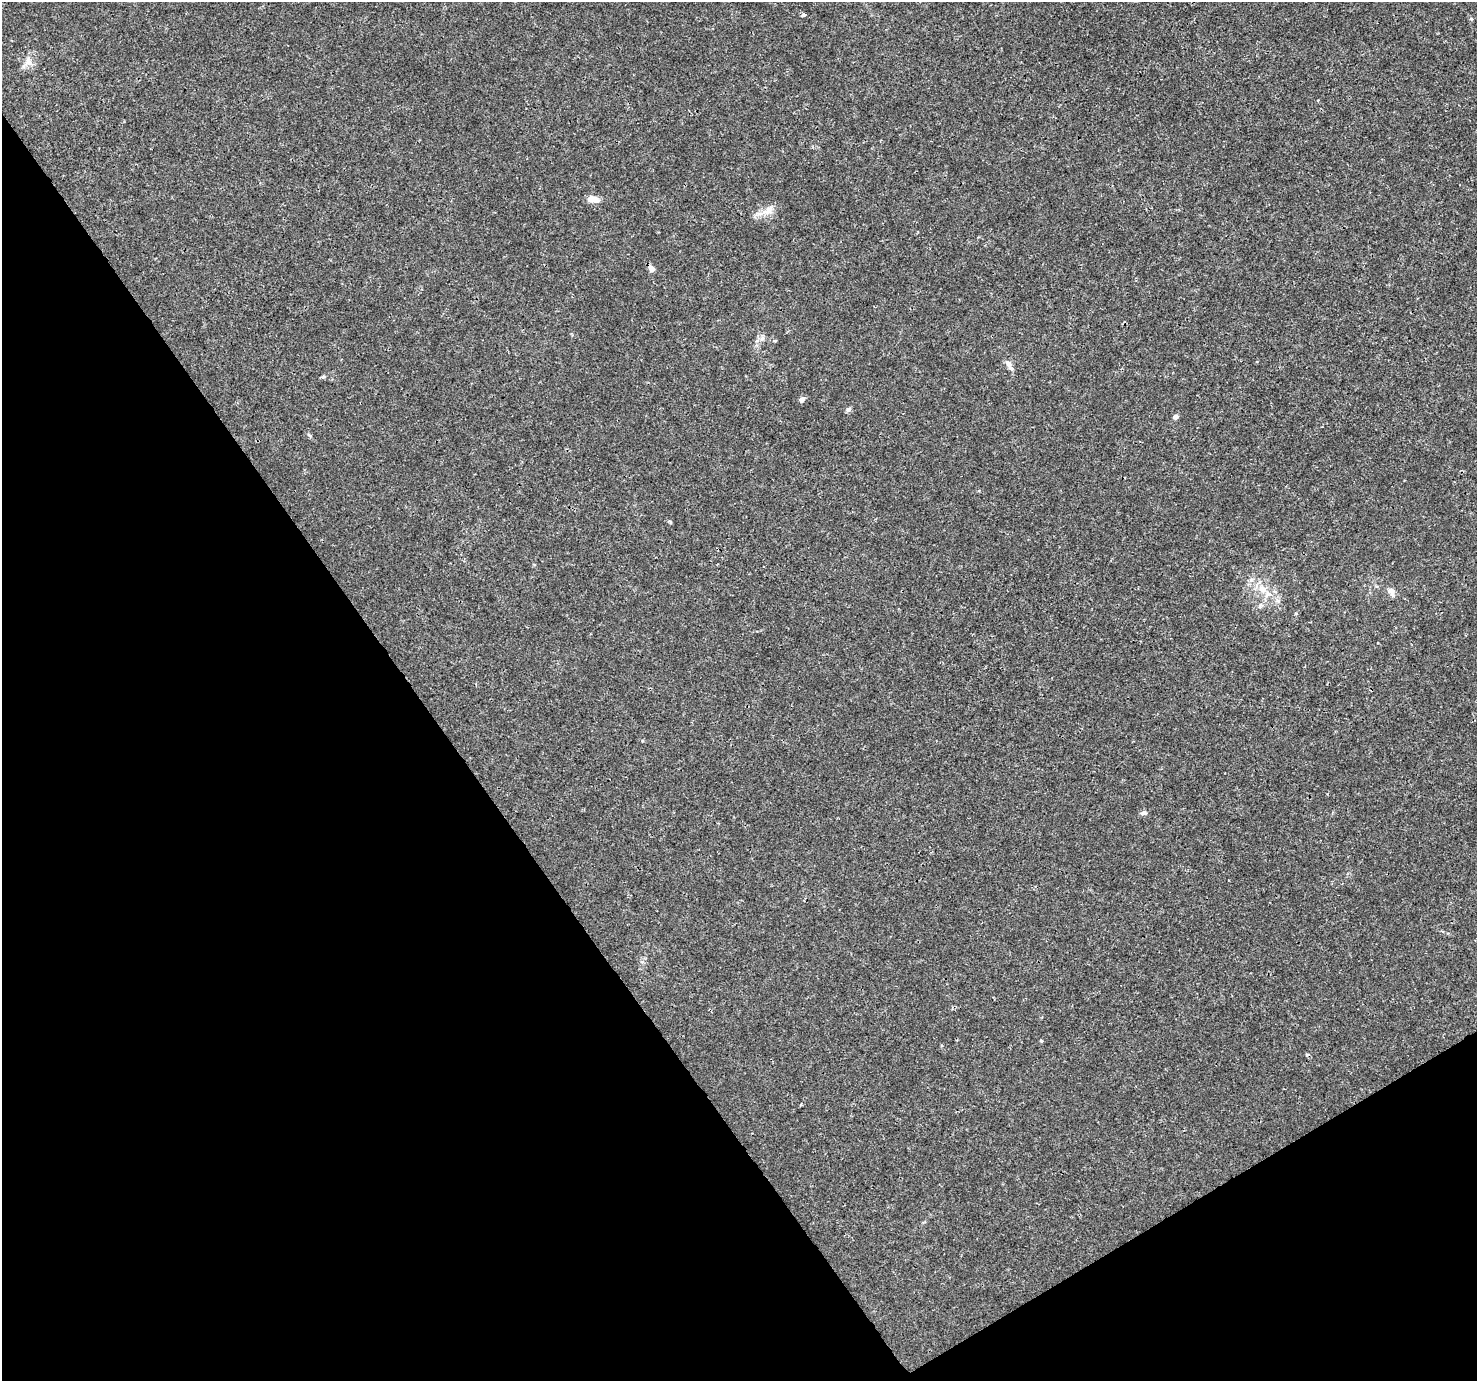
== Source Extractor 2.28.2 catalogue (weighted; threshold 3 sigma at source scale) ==
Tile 14 of 4 x 4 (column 2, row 4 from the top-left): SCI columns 1480-2954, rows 183-1561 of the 5904 x 5819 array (HDU 1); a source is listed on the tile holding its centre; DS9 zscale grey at full resolution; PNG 1479 x 1383 px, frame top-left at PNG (2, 2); no overlay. Shown black and unused: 33% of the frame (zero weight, under 3 of 4 exposures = <1% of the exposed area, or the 3 px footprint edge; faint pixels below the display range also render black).
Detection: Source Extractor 2.28.2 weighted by HDU 2 'WHT'; one run over the whole footprint, this tile lists its part. Background 0.00295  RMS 0.0011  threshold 0.00484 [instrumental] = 3 sigma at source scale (4.5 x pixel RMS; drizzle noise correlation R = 1.50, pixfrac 1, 0.0396/0.0396 arcsec/px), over >= 5 px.
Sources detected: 20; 1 cosmic-ray / hot-pixel residue — not listed; the other 19 listed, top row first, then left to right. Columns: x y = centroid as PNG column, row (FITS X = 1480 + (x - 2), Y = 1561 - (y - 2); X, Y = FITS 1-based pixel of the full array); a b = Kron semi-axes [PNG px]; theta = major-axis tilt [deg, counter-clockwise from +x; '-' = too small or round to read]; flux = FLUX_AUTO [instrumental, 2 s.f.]
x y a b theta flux
804 15 4 3 - 0.28
1471 19 5 4 - 0.13
28 62 15 10 -87 0.87
593 199 14 7 -8 0.94
769 210 19 10 37 1.1
651 268 7 5 -45 0.65
762 338 7 6 - 0.33
1008 364 11 7 -58 0.56
323 377 6 4 18 0.15
802 400 8 6 48 0.37
848 409 7 6 - 0.28
1175 417 5 5 - 0.42
1262 589 13 10 -49 1.3
1391 591 13 7 -68 0.6
1278 601 7 4 -19 0.22
1260 606 8 4 46 0.25
1296 614 5 3 - 0.11
1144 813 9 5 1 0.27
1041 1041 4 4 - 0.1
Overlapping masked pixels (flux is a lower limit): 1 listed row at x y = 651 268